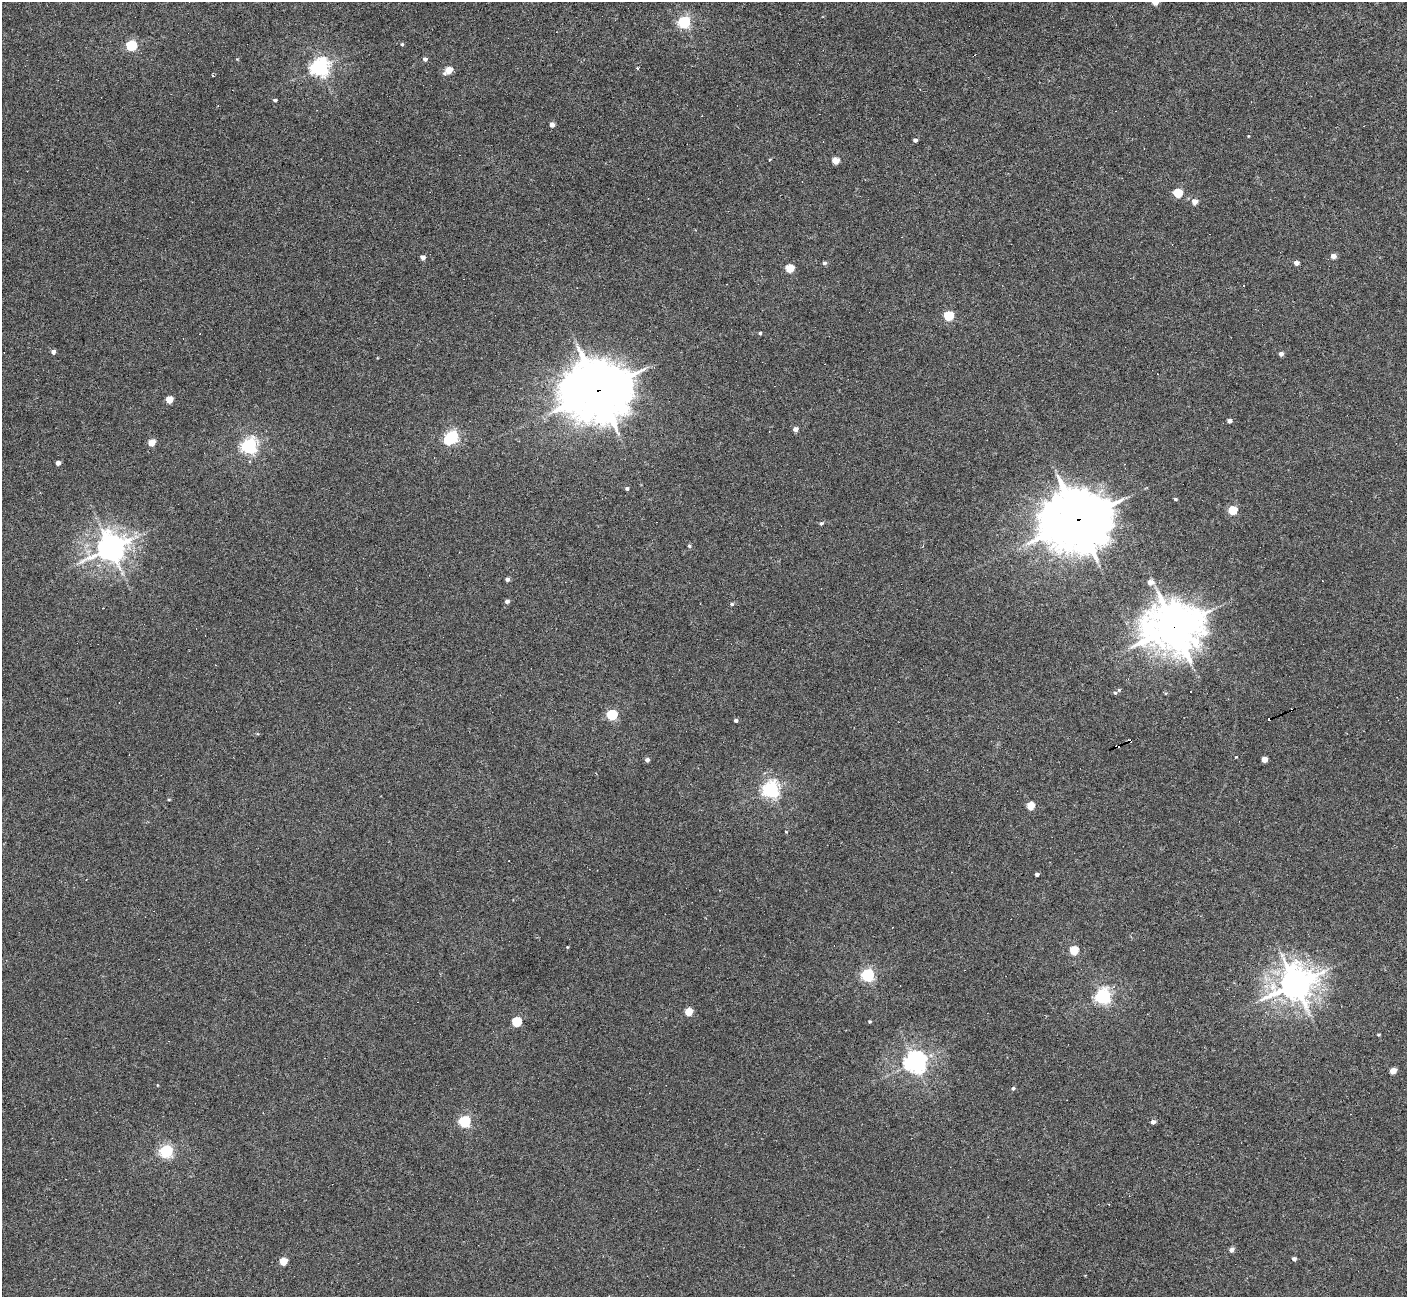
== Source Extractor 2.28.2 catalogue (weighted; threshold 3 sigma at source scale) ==
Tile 10 of 4 x 4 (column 2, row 3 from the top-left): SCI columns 1407-2811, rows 1445-2739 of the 5622 x 5610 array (HDU 1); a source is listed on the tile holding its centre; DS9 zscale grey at full resolution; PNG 1409 x 1299 px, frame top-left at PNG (2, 2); no overlay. Shown black and unused: <1% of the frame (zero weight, under 3 of 6 exposures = <1% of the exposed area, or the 3 px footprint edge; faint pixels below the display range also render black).
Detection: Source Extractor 2.28.2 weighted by HDU 2 'WHT'; one run over the whole footprint, this tile lists its part. Background 0.0282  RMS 0.0025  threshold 0.0102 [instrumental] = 3 sigma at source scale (4.09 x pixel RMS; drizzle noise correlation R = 1.36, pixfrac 0.8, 0.05/0.05 arcsec/px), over >= 5 px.
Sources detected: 88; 8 cosmic-ray / hot-pixel residue — not listed; the other 80 listed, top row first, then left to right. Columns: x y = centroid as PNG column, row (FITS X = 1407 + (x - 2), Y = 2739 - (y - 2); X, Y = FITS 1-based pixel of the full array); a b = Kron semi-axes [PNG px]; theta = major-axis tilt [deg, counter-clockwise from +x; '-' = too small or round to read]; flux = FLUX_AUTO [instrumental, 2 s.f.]
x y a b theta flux
684 22 6 5 - 36
402 44 4 4 - 0.3
131 46 6 5 - 21
425 59 5 4 - 0.68
320 67 7 6 - 110
637 68 4 3 - 0.23
448 70 6 4 34 4.1
213 75 4 3 - 0.21
275 100 4 3 - 0.45
552 125 5 4 - 1.2
1248 136 5 3 - 0.18
915 140 4 3 - 0.61
770 159 5 3 - 0.2
835 161 5 4 - 3.8
1178 193 5 5 - 11
1195 202 5 5 - 1.7
1333 256 5 4 - 1.5
423 257 4 4 - 1.1
824 263 5 4 - 0.53
1296 263 5 4 - 1.2
790 268 5 5 - 7.5
1243 286 2 2 - 0.18
948 316 5 5 - 15
760 333 4 3 - 0.31
53 352 4 4 - 0.8
1281 354 4 4 - 0.83
598 390 21 18 9 1300
169 400 5 5 - 3.9
1229 421 4 4 - 0.94
795 429 5 5 - 1.1
451 437 9 5 45 42
152 443 5 5 - 3.6
249 446 6 6 - 70
58 463 4 4 - 0.97
627 488 4 4 - 0.45
1175 499 5 3 - 0.3
1232 510 5 5 - 9.7
1078 520 22 19 8 1300
821 523 5 4 - 0.43
689 546 5 4 - 0.37
111 548 9 8 - 330
507 579 4 4 - 0.68
1150 582 6 5 - 1.9
507 601 5 5 - 0.68
732 604 5 4 - 0.37
103 608 2 2 - 0.11
1174 627 18 15 4 790
1119 690 5 4 - 0.3
1115 693 5 5 - 0.34
612 715 6 5 - 19
736 720 4 4 - 0.48
1130 741 4 3 - 7.2
1236 757 4 2 - 0.18
1264 759 5 4 - 2.4
647 760 5 4 - 0.76
771 790 6 6 - 81
169 800 5 3 - 0.21
1030 806 5 5 - 5.2
786 832 4 3 - 0.21
1037 874 4 3 - 0.59
567 947 4 3 - 0.18
1074 950 5 5 - 10
868 975 6 6 - 42
1295 984 12 10 27 450
1113 987 5 5 - 0.56
1103 996 6 6 - 66
688 1012 5 5 - 5.4
870 1021 4 3 - 0.24
516 1022 5 5 - 12
1378 1034 5 3 - 0.24
915 1062 7 7 - 160
1393 1071 5 4 - 2.6
157 1085 4 3 - 0.15
1013 1088 5 4 - 0.44
464 1122 6 6 - 26
1153 1122 5 4 - 0.9
166 1152 6 6 - 37
1231 1250 5 5 - 1.1
1294 1259 4 4 - 0.78
283 1261 5 5 - 5.6
Overlapping masked pixels (flux is a lower limit): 4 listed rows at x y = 598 390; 1078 520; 1174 627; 1130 741